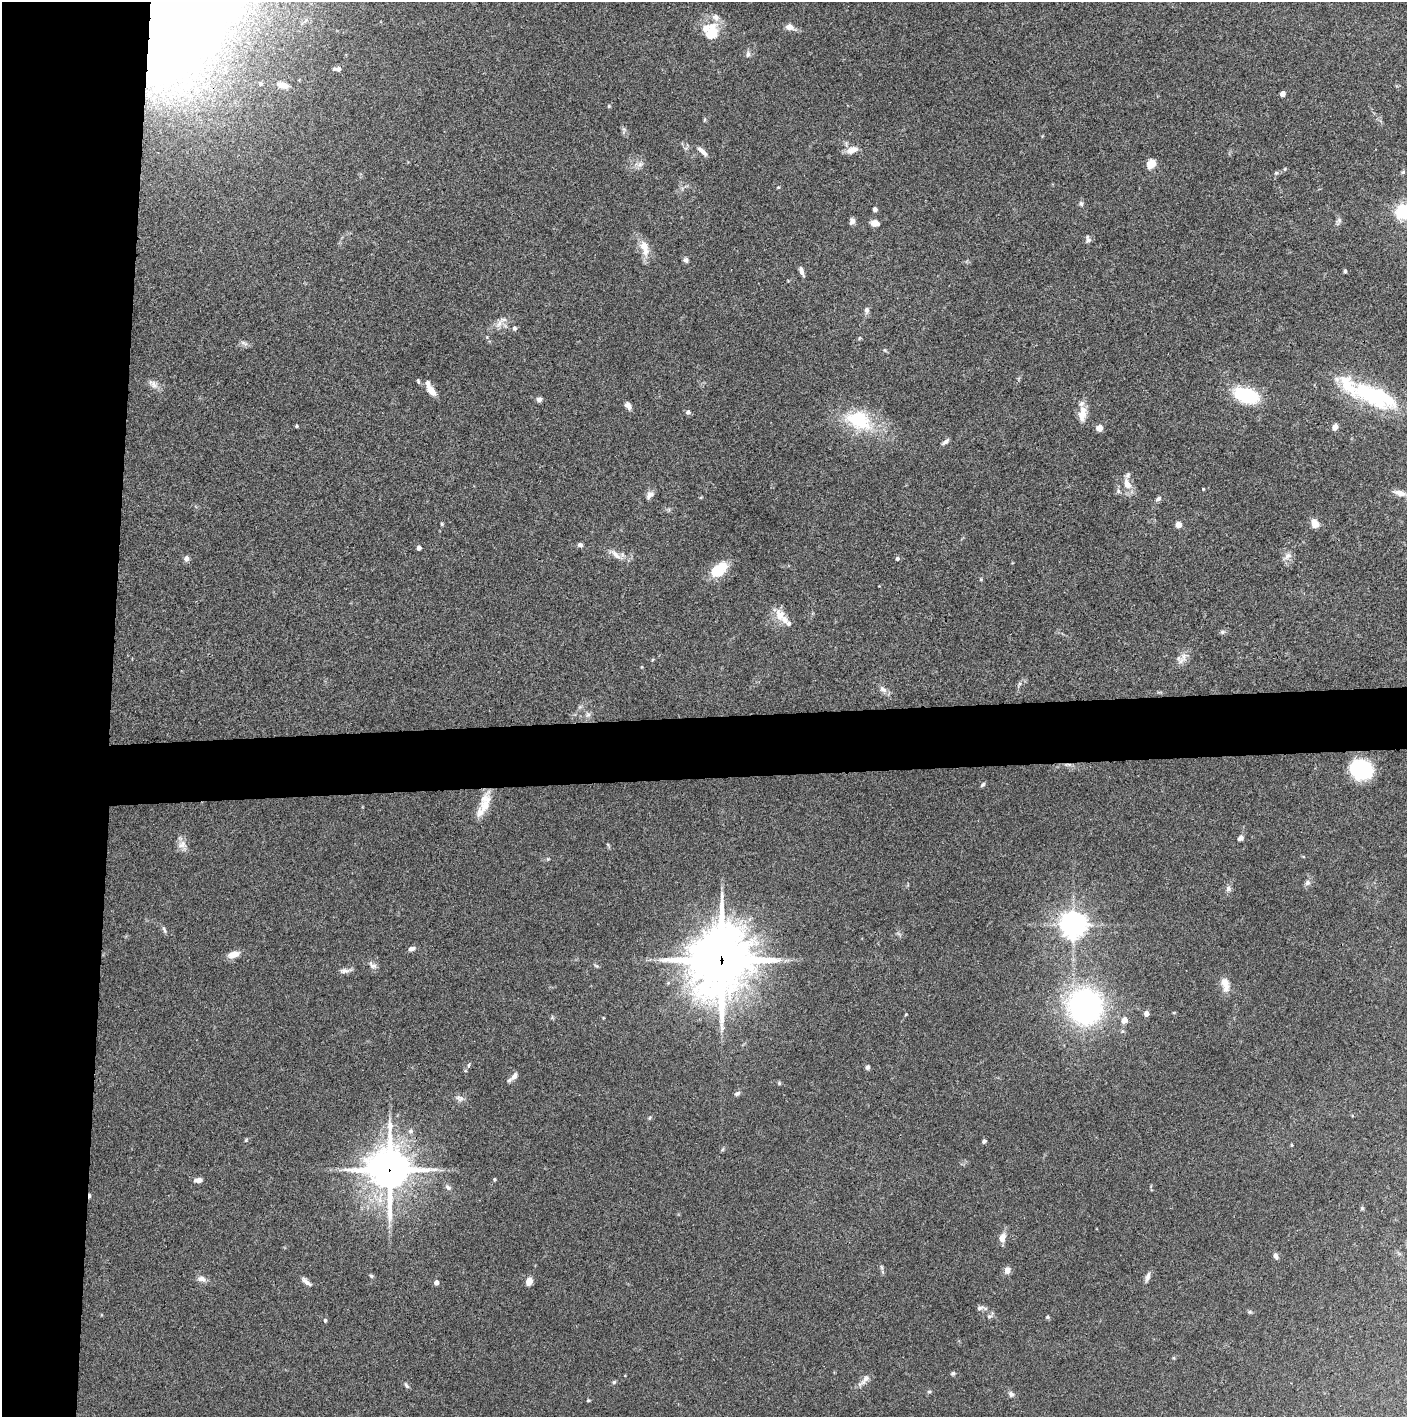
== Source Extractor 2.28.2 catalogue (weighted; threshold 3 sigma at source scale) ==
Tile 4 of 3 x 3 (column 1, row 2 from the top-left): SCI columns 2-1406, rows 1415-2829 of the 4221 x 4245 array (HDU 1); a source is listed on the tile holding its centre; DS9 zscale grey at full resolution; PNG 1409 x 1419 px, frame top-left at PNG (2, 2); no overlay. Shown black and unused: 12% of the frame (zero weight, under 3 of 4 exposures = <1% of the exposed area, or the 3 px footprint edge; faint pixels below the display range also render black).
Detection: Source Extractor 2.28.2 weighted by HDU 2 'WHT'; one run over the whole footprint, this tile lists its part. Background 0.0748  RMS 0.0055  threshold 0.0247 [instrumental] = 3 sigma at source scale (4.5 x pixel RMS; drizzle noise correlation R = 1.50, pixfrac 1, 0.05/0.05 arcsec/px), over >= 5 px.
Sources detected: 129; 3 inside a brighter object's white glare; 1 cosmic-ray / hot-pixel residue — not listed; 7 inside a brighter listed object's ellipse — not listed separately; the other 118 listed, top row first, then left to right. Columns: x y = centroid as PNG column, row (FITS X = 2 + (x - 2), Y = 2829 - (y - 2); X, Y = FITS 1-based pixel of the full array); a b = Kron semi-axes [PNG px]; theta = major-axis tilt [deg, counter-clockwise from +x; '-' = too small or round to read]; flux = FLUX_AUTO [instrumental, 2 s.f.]
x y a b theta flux
789 27 8 6 -11 4.1
712 33 19 14 71 14
748 54 9 5 88 1.6
337 69 7 4 3 2.7
260 84 5 5 - 1.2
283 85 15 7 -14 3.9
1282 94 4 4 - 4.1
609 106 5 4 - 0.54
852 150 16 8 21 4.1
702 151 13 5 -42 2.8
1151 163 10 7 46 6
640 164 8 5 45 1.7
1285 169 5 3 - 0.52
1403 172 6 4 45 0.72
1276 173 6 5 - 0.9
1081 204 7 5 -63 1.1
875 209 4 4 - 1.7
1403 212 6 6 - 140
1339 220 7 5 47 1.3
852 221 7 6 - 1.9
875 223 8 6 -11 3.8
1088 239 10 6 -77 1.6
645 247 22 10 -76 7.4
686 260 7 6 - 1.5
801 271 13 4 -71 2
1345 271 4 3 - 1
866 310 9 7 86 1.6
499 324 14 6 55 3
514 328 5 5 - 1.4
244 343 13 3 -26 1.3
418 381 6 4 -48 0.73
153 384 16 7 -41 3
431 390 13 7 -54 6.1
1246 395 23 12 -18 36
1371 395 51 22 -36 43
539 400 6 5 - 1.8
628 406 10 6 -49 2.3
688 412 6 5 - 1.5
1082 414 22 10 83 6.2
859 420 39 25 -22 30
296 426 4 3 - 0.74
1335 427 5 4 - 5.3
1099 428 5 5 - 5.4
945 442 9 5 35 1.5
1127 484 15 9 -72 5.6
1203 489 3 3 - 0.51
1400 493 18 7 -14 4.7
650 495 12 7 47 2.5
1158 499 7 5 32 1.4
1315 523 10 7 -69 4.6
442 524 6 3 -89 0.57
1178 525 5 4 - 5.1
580 545 6 5 - 1.4
419 548 4 4 - 2.5
616 555 17 7 -44 3.7
1288 556 11 8 41 2.8
186 558 5 5 - 2.7
897 559 4 4 - 1.2
718 570 20 12 38 16
780 615 17 12 -75 6.8
1222 632 6 5 - 0.98
652 660 5 3 - 0.54
1181 661 12 6 62 3
883 689 13 7 -38 2.5
588 715 7 4 0 1.2
1362 769 17 15 -37 49
983 785 7 4 45 0.9
485 805 31 11 72 10
1240 838 7 5 42 1.9
182 845 13 11 9 3.6
548 859 4 4 - 0.53
1307 883 8 7 - 1.7
1228 889 8 7 - 1.8
1073 925 8 8 - 580
164 930 10 4 -66 1.2
412 948 9 5 13 1.8
233 954 14 8 16 4.9
721 960 25 22 75 2400
372 965 13 7 -33 2.2
345 971 16 6 4 2.2
1225 984 17 9 -74 5.9
1085 1006 23 21 -82 170
1146 1013 5 5 - 2.8
603 1018 5 3 - 0.42
1124 1020 5 4 - 7.4
468 1065 6 4 87 0.72
867 1067 6 5 - 1.4
514 1076 12 6 51 2.9
779 1083 5 4 - 0.7
737 1093 8 6 32 1.3
461 1099 11 5 42 1.8
410 1131 7 6 - 1.3
246 1140 6 3 72 0.59
984 1141 4 4 - 1.7
389 1170 16 14 -87 1300
494 1179 4 3 - 0.71
198 1180 10 6 6 2.2
448 1187 9 5 -38 1.5
1362 1208 5 4 - 0.7
1002 1238 11 7 80 4.2
1276 1256 8 5 -59 1.7
1007 1270 7 6 - 3.4
371 1276 6 4 -46 0.79
1148 1277 13 5 73 2.2
201 1279 12 7 -14 2.7
529 1281 8 6 71 4.4
307 1282 14 5 -37 2.4
436 1283 4 4 - 2.9
981 1308 14 5 2 1.8
1048 1317 5 4 - 0.78
325 1320 5 4 - 0.79
953 1373 6 4 13 0.88
865 1380 18 6 50 3
614 1382 5 4 - 0.72
406 1385 9 4 -46 1
929 1391 5 3 - 0.7
1011 1394 9 6 -52 1.5
588 1400 4 4 - 0.52
Overlapping masked pixels (flux is a lower limit): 2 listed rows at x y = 721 960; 389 1170
Isophote crosses this tile's border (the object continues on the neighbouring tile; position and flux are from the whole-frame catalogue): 1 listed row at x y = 1403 212